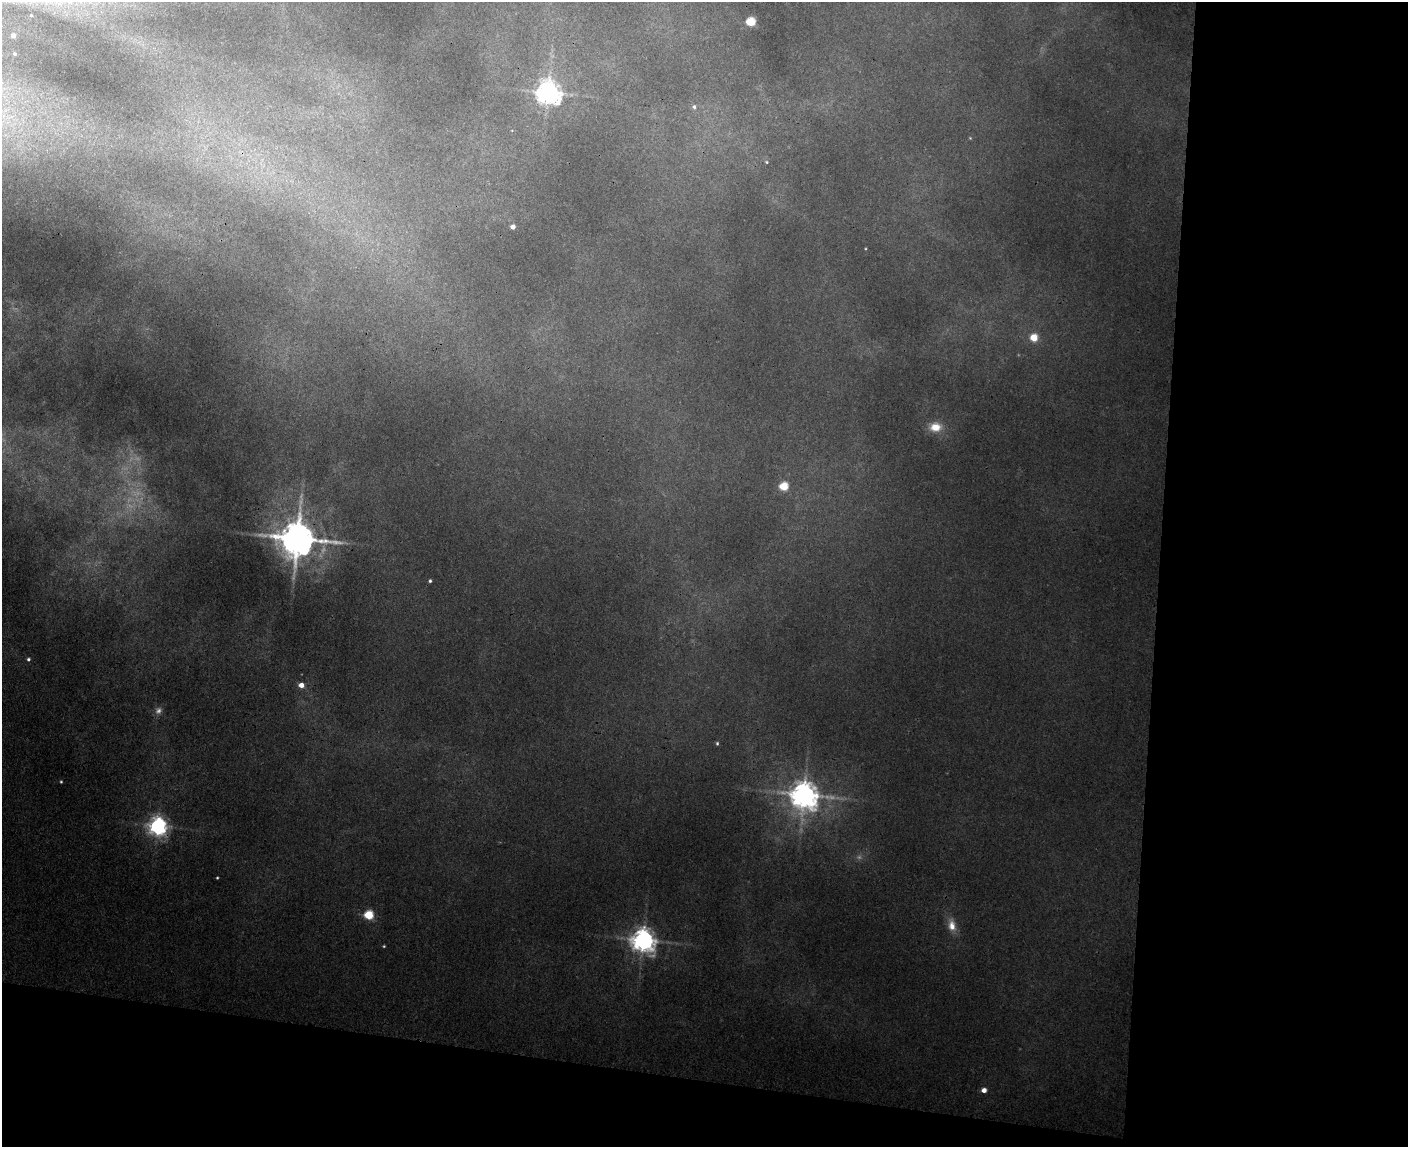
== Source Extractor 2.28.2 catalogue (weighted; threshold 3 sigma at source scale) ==
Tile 12 of 3 x 4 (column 3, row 4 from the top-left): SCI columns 3099-4504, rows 15-1159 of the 4679 x 4608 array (HDU 1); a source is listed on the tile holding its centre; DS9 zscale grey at full resolution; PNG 1410 x 1149 px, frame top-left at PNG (2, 2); no overlay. Shown black and unused: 24% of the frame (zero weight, under 3 of 4 exposures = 6% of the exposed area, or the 3 px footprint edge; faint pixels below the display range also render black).
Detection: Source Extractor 2.28.2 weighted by HDU 2 'WHT'; one run over the whole footprint, this tile lists its part. Background 0.124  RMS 0.0089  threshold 0.0402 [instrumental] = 3 sigma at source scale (4.5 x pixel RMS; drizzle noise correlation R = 1.50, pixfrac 1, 0.05/0.05 arcsec/px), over >= 5 px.
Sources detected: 24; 1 too faint to see at this stretch — not listed; the other 23 listed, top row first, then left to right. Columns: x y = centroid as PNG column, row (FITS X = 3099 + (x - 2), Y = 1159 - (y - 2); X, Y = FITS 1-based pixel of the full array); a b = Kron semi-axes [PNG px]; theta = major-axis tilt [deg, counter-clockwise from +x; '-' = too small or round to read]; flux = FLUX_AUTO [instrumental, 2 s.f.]
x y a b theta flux
751 21 5 5 - 39
13 35 4 3 - 2.7
15 54 3 2 - 0.8
548 93 7 7 - 630
694 107 5 4 - 1.3
767 162 5 3 - 0.73
513 227 4 4 - 4.1
1034 337 5 5 - 19
935 427 12 9 -2 8.9
784 486 5 5 - 30
297 539 10 9 - 2000
430 581 3 3 - 1
28 659 4 4 - 1.3
301 685 5 4 - 5.5
717 743 4 4 - 0.87
61 782 4 3 - 0.71
804 795 8 8 - 860
158 826 6 6 - 360
217 878 4 2 - 0.63
369 915 5 5 - 38
952 926 13 9 -80 6.6
643 940 7 7 - 610
984 1090 4 4 - 4.6
Overlapping masked pixels (flux is a lower limit): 1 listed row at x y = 158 826